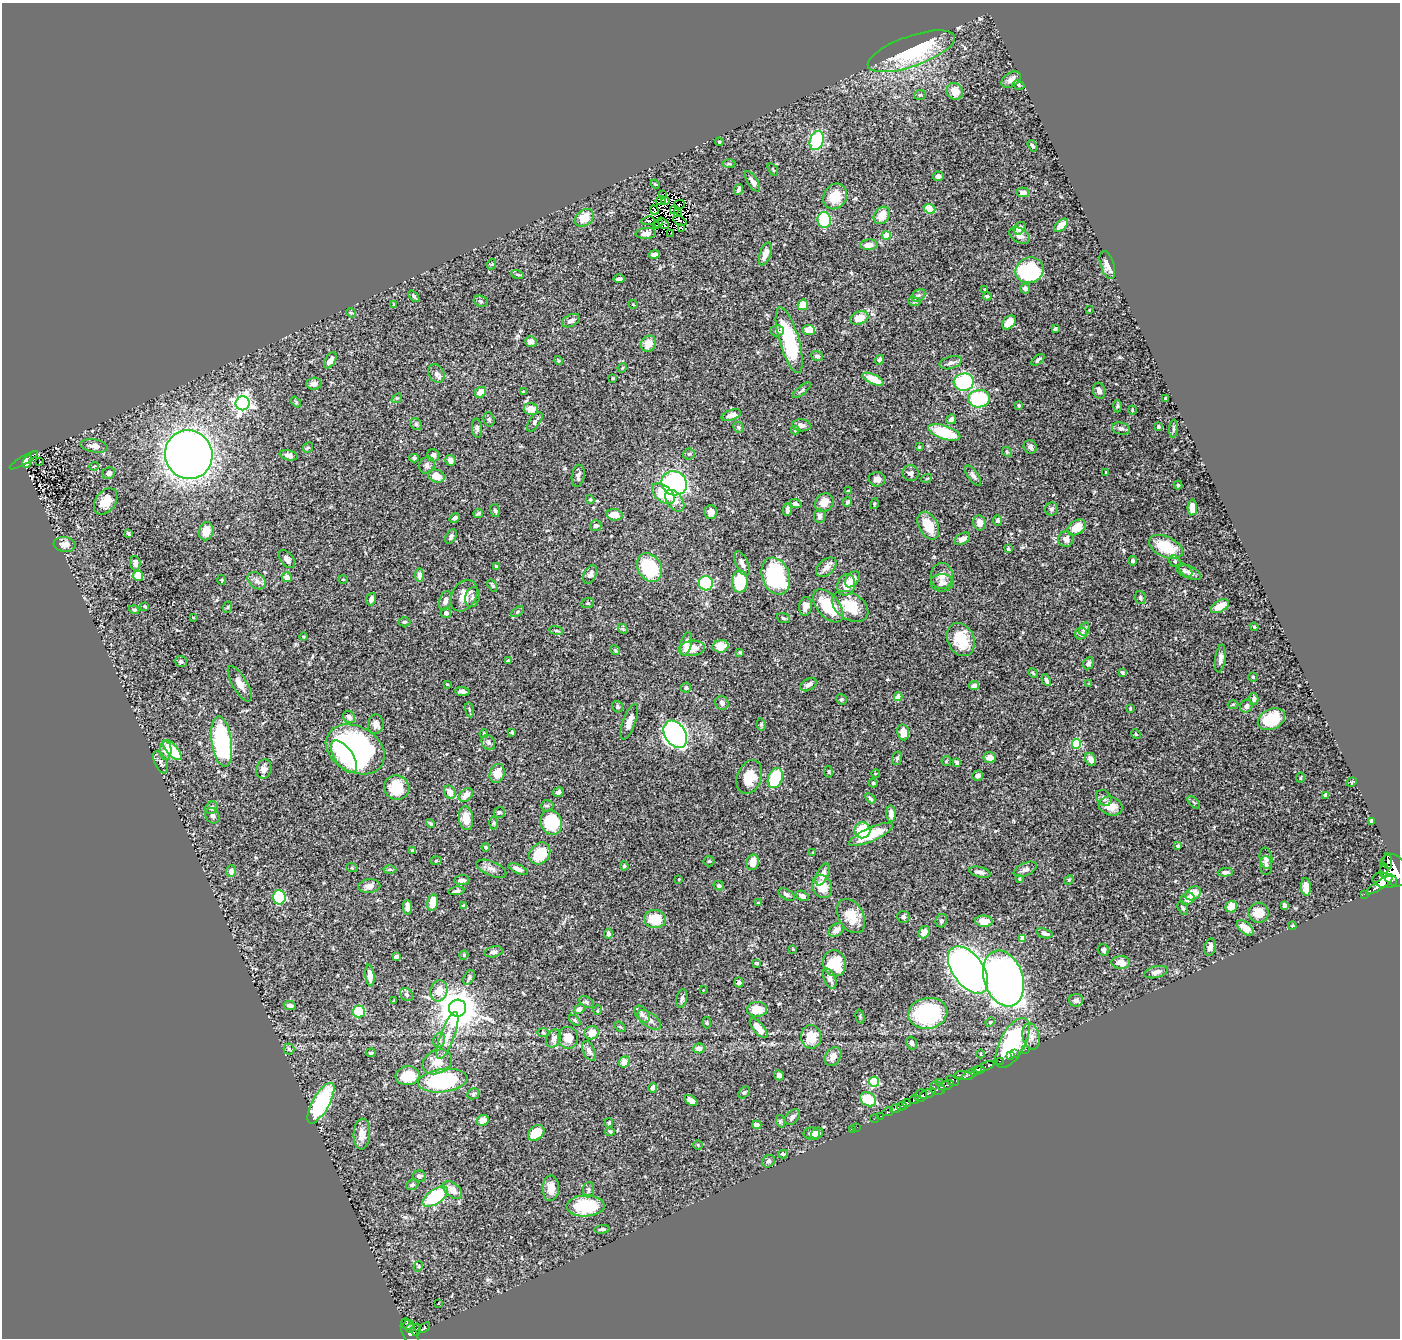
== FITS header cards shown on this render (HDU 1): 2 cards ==
NAXIS1  =                 1398
NAXIS2  =                 1336

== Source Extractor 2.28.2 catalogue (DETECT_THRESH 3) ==
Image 1398 x 1336 px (HDU 1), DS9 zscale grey, 1 PNG px = 1 image px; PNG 1402 x 1340 px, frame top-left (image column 1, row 1336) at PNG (2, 3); each listed source drawn as its Kron ellipse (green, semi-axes under 4 px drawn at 4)
Background 0.465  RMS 0.023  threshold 0.0682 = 3 sigma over >= 5 px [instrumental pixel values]
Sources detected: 476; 3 with non-positive FLUX_AUTO (blend fragments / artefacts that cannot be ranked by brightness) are neither listed nor drawn; the other 473 listed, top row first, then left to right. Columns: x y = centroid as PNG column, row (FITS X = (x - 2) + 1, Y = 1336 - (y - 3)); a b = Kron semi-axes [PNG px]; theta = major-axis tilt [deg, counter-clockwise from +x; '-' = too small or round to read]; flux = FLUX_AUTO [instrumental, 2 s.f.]
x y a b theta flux
911 51 46 15 19 130
1011 80 10 7 35 7.1
1019 85 6 4 -26 2.2
955 91 9 7 -46 19
920 95 6 5 - 2.5
817 140 10 7 71 87
719 142 4 3 - 1.3
1032 146 6 4 -57 2.9
729 164 6 4 -1 2
773 169 7 3 -56 1.5
938 176 5 5 - 3.7
752 181 12 5 -58 7.1
655 184 5 4 - 1.5
738 190 5 3 - 3.9
1023 192 6 5 - 6.4
662 195 3 2 - 640
835 196 13 11 58 29
661 201 5 2 - 2
665 201 4 3 - 3.5
679 205 5 3 - 1.3
929 209 6 4 -23 31
654 210 5 2 - 1.8
674 210 4 2 - 3.4
678 212 4 2 - 0.88
882 215 9 7 51 18
584 218 10 7 40 29
824 220 8 6 -81 77
648 221 6 2 11 22
680 221 7 3 -25 1.3
659 223 3 3 - 1.5
663 223 6 3 -48 0.46
1061 225 8 5 41 16
657 226 3 2 - 1.3
1020 228 7 5 53 6.2
682 229 3 2 - 0.97
646 233 10 5 4 7.5
671 233 2 2 - 1.4
886 235 4 4 - 32
1020 235 11 7 -29 9.4
869 245 8 5 3 11
654 254 5 4 - 8
765 254 12 5 71 9.5
492 264 5 3 - 1.3
1107 265 14 6 -72 11
1030 270 14 12 21 160
517 274 6 4 -19 1.8
619 279 5 3 - 3.2
984 289 3 2 - 1.1
1025 289 5 5 - 3.9
918 295 7 5 32 3.7
414 296 7 3 -51 3.1
987 296 4 4 - 3.3
481 301 7 5 -22 2.6
914 302 6 4 -6 2.1
633 304 4 3 - 1.2
394 305 4 4 - 1.7
803 305 5 5 - 20
1089 310 3 2 - 0.96
351 313 5 3 - 1.7
859 318 9 6 22 25
571 321 9 6 26 6.8
1009 322 8 5 47 23
1055 329 4 3 - 2.3
809 330 6 5 - 18
777 331 6 5 - 4.4
789 340 34 9 -74 110
531 341 5 5 - 6.3
649 344 8 7 - 18
817 356 6 5 - 4
330 360 9 5 57 9.8
558 360 5 4 - 1.7
879 360 5 4 - 4.3
1038 360 8 3 40 2.7
951 363 11 6 17 6
622 368 5 3 - 1.4
436 374 10 7 -60 6.9
613 378 3 2 - 1.4
873 379 11 5 -25 25
964 382 10 8 5 130
314 384 7 6 - 8.7
802 390 11 3 39 2.9
1099 391 8 6 -76 5.8
480 392 6 5 - 14
523 392 3 3 - 1.6
397 398 6 4 41 1.8
1166 398 3 2 - 1.6
979 399 10 8 8 88
296 402 6 3 -47 1.8
243 403 7 7 - 570
1019 405 4 3 - 1.7
1117 406 6 4 88 2.2
531 409 7 6 - 16
1132 410 4 3 - 1.2
731 415 10 5 18 10
489 419 7 5 -74 2.8
951 419 5 4 - 8
535 422 11 5 56 5.8
416 424 6 5 - 2.7
801 425 9 6 -7 6.1
738 427 5 5 - 3
1158 427 3 2 - 1.7
477 428 9 5 -85 3.8
1121 429 9 6 -13 4.9
1173 429 9 4 85 2.6
795 430 4 4 - 2
944 432 17 6 -17 61
94 446 14 6 -9 8.4
308 447 6 4 47 2.3
919 447 3 3 - 1.2
1030 447 7 6 - 4.7
1007 452 5 4 - 1.9
189 454 24 23 - 1300
689 454 5 5 - 2.9
289 455 9 5 -14 4.8
433 455 6 6 - 5.4
414 458 5 4 - 2.3
24 460 16 4 31 88
451 460 5 5 - 6.8
27 462 6 3 63 41
40 462 3 2 - 2.1
427 465 9 7 64 5.6
94 466 5 3 - 1.2
1106 472 3 3 - 2.2
109 473 6 5 - 5.9
911 473 8 8 - 5.9
436 476 8 6 -19 21
578 476 11 6 81 4.7
973 476 12 5 -55 5.3
927 478 5 3 - 1.3
877 479 8 7 - 8.5
674 483 13 12 - 240
1178 485 4 4 - 1.7
848 491 4 2 - 1.4
663 494 13 8 -38 43
590 500 4 4 - 1.8
106 501 14 10 53 23
675 501 12 7 -54 15
847 502 5 4 - 3.1
824 503 10 8 48 15
796 504 6 4 -20 3.8
874 504 5 3 - 1.5
1192 508 8 4 -88 15
1051 509 7 6 - 4.1
787 510 6 4 89 5
495 511 6 5 - 2.6
711 512 7 6 - 7.6
478 514 5 4 - 2.4
615 515 8 5 -8 20
820 516 7 5 88 5.4
455 518 5 4 - 4
998 520 5 4 - 3.8
979 523 7 6 - 9
596 526 5 5 - 5.5
928 526 15 9 -62 34
1077 527 10 6 32 25
206 531 9 7 75 24
128 533 4 3 - 2.1
451 536 8 5 62 4
962 539 8 5 29 8
1066 539 8 7 - 7.1
65 544 11 7 -8 11
1166 547 18 10 -24 55
1008 549 4 3 - 2.8
287 559 10 6 -52 7
1133 561 5 4 - 3
1175 561 6 5 - 2.6
135 563 7 5 -84 7.2
742 563 13 6 -65 9.9
496 566 3 3 - 2.7
649 567 15 11 -59 86
826 567 12 7 42 8.5
1184 570 9 6 -31 4.3
1190 572 12 6 -29 5.6
590 574 10 6 62 6.9
419 575 7 4 89 6.4
138 576 5 5 - 25
776 576 19 13 -70 140
942 576 13 11 87 13
287 577 5 5 - 10
343 579 4 3 - 1.1
852 579 9 6 52 15
222 580 5 3 - 1.2
257 581 10 7 -37 6.7
740 582 11 8 89 66
706 583 7 7 - 120
942 583 11 8 1 8.3
846 585 11 9 69 17
492 586 6 4 -54 2
464 596 17 12 61 20
472 597 10 7 74 5
1140 598 6 5 - 3.2
371 599 6 5 - 6.2
445 601 10 6 73 6.7
587 603 6 5 - 2.1
145 606 3 2 - 1.5
805 606 9 6 82 10
828 606 19 11 -50 57
850 606 20 13 -33 41
1220 606 10 5 29 18
228 607 6 3 70 1.8
134 610 5 3 - 2
517 612 7 4 33 2.5
446 613 5 5 - 5
193 617 4 2 - 0.98
783 618 7 5 -19 2.9
404 622 6 4 1 2.8
1254 627 4 4 - 1.4
623 629 6 4 -45 2.2
1084 629 6 5 - 3.6
556 631 7 3 -9 1.9
1081 633 6 5 - 7.7
303 637 4 2 - 1.4
961 639 17 13 -66 42
686 644 12 5 78 10
721 646 8 6 12 19
692 648 13 7 7 23
615 650 5 4 - 1.9
740 652 3 3 - 2.3
1220 658 14 5 82 6.5
181 661 6 5 - 3.3
508 661 4 3 - 2.6
1088 663 6 5 - 3.5
1122 672 4 3 - 2.3
1033 673 5 4 - 1.8
1253 677 5 4 - 1.9
1046 680 6 3 -63 3.1
240 684 20 7 -59 13
447 684 3 3 - 1.4
1089 684 4 2 - 1.3
808 685 9 5 31 6
974 685 5 4 - 5.2
686 688 5 5 - 2.6
462 691 7 4 -5 4.6
898 697 4 4 - 27
841 699 5 5 - 2.8
1254 699 6 4 89 4.3
722 703 7 6 - 5.8
1233 704 5 3 - 1.7
1246 706 7 6 - 6
618 707 6 5 - 2.3
1130 708 3 3 - 1.6
469 710 7 4 -81 2.4
349 717 7 5 -48 5.9
1271 719 14 10 25 45
629 722 18 6 71 12
376 724 10 8 81 8
761 724 6 4 -78 2.2
512 732 4 3 - 1.5
903 732 8 6 -81 17
484 734 4 3 - 1.7
675 734 14 10 -57 410
1136 734 5 4 - 1.6
222 742 25 10 -82 230
488 742 8 6 -62 4.3
1077 744 5 4 - 65
355 749 31 23 -29 390
165 750 9 6 -89 10
172 750 12 5 -48 57
344 757 19 9 -56 53
990 757 6 5 - 12
897 758 7 5 74 3
1091 759 7 5 -64 7.5
946 761 5 4 - 1.7
161 762 12 6 -65 4.7
957 762 4 3 - 3.2
264 769 10 7 74 8.1
828 772 6 3 -82 1.6
876 773 4 2 - 1.2
497 774 10 7 71 21
978 776 5 5 - 5.2
749 777 17 12 69 30
775 778 10 7 70 83
1301 778 5 2 - 1.5
1352 782 6 4 22 2
873 783 4 4 - 2.5
397 788 13 12 - 36
450 792 7 5 -60 11
558 792 5 4 - 3.3
466 795 8 5 42 8.2
1326 795 4 3 - 2.9
870 798 6 3 -46 2.8
1104 798 9 7 -44 5.8
1194 802 8 3 -45 1.9
547 806 6 5 - 2.9
1111 806 12 9 -17 23
212 808 6 5 - 3.7
499 812 5 5 - 2.4
891 814 8 4 -87 8.3
212 816 8 6 -58 4.4
466 818 12 7 -85 20
1372 821 4 3 - 2.9
551 822 12 10 -66 89
430 823 5 4 - 2.5
494 823 6 4 88 1.8
862 830 8 8 - 46
871 834 24 6 24 49
1178 846 4 3 - 2.2
486 847 4 3 - 1.6
412 850 3 3 - 1.6
813 852 3 2 - 1.1
540 854 12 9 51 45
1266 858 10 6 -82 5.2
436 861 5 3 - 1.6
709 861 5 5 - 2
1388 861 8 3 -87 260
753 862 8 6 78 15
1266 865 9 6 -87 5.7
624 866 4 4 - 2.5
352 868 6 3 -18 1.5
390 869 6 4 0 2.5
491 869 16 7 -23 8.2
518 869 10 4 -23 5.9
1025 869 12 6 24 5.5
1394 870 17 12 -63 2700
231 871 6 5 - 8.9
1384 871 6 4 79 200
980 872 11 5 -14 6
1225 872 7 4 6 5.4
823 874 12 6 67 11
679 879 3 2 - 1.3
1019 879 3 3 - 1.5
462 880 7 5 6 5.1
1069 880 5 4 - 1.9
1385 880 12 7 -9 1500
719 885 5 4 - 3.4
1379 885 15 4 33 1300
369 886 11 6 5 8
822 886 12 9 -66 25
1306 887 9 5 -86 13
456 891 8 4 7 4.1
1193 893 8 6 34 19
1364 894 2 2 - 30
787 895 9 5 -29 3.9
802 896 7 4 -26 7.3
279 897 7 6 - 97
1188 899 7 6 - 9.7
433 903 8 5 77 22
758 903 4 3 - 1.3
1284 905 4 3 - 3.2
464 906 4 4 - 2.9
408 907 7 4 -83 8.2
1231 907 6 5 - 18
1183 908 7 4 -61 2.9
1259 913 10 10 - 23
851 916 18 12 -60 29
903 917 6 6 - 3.5
655 919 11 9 -5 36
941 921 7 5 65 3.5
984 921 9 5 -5 15
1292 926 4 3 - 1.2
1245 928 10 5 -40 15
836 930 9 6 36 11
924 932 6 5 - 17
1044 933 8 4 -18 4.6
608 934 5 4 - 4.8
1023 938 4 4 - 18
1210 947 8 5 76 8.5
793 949 3 3 - 1.4
1103 950 6 5 - 3.4
494 952 9 5 12 5.2
464 955 5 4 - 1.4
396 957 4 3 - 4.6
756 963 4 3 - 2.1
835 963 13 11 -75 70
1121 963 9 6 -3 13
968 970 27 15 -54 1100
1156 972 12 5 14 7.3
370 975 11 4 -83 11
469 977 8 5 63 3.7
1003 978 29 19 -72 1100
830 979 10 6 -68 6.7
739 982 5 4 - 5.1
703 990 3 2 - 0.93
439 991 11 8 76 21
407 995 7 5 -47 4.1
682 998 9 5 77 3.7
394 1000 4 2 - 0.98
1076 1000 7 6 - 4.5
586 1002 8 5 -27 3.1
290 1005 6 4 -5 6.2
458 1008 8 8 - 4600
579 1009 6 4 30 7.4
757 1009 10 7 3 26
598 1010 5 3 - 1.4
359 1011 6 6 - 49
928 1013 20 15 10 160
642 1014 9 6 -51 5.3
860 1016 7 4 -76 1.9
575 1020 7 4 -38 2.2
649 1020 13 7 -34 10
990 1022 5 4 - 1.7
707 1023 6 4 -80 1.9
620 1027 6 3 -36 1.7
759 1028 12 5 -51 15
543 1032 6 4 -2 2.1
592 1033 7 6 - 17
447 1035 25 7 70 18
1031 1036 13 8 -76 11
811 1037 12 10 -88 29
554 1038 9 7 64 7.4
568 1038 11 10 - 20
439 1040 8 5 75 3.9
912 1043 6 5 - 4.5
1012 1043 27 12 62 170
699 1048 6 5 - 9.5
289 1049 5 5 - 2.7
1026 1049 2 2 - 6
589 1051 10 5 -63 7.5
371 1053 5 4 - 2.3
981 1054 4 3 - 1.1
1015 1054 3 2 - 6.2
833 1056 10 7 58 13
1011 1056 3 2 - 8.9
1000 1061 2 2 - 4.5
437 1062 15 11 26 19
624 1062 6 5 - 18
985 1067 10 4 24 440
978 1070 6 3 15 400
972 1073 11 4 31 380
779 1075 5 4 - 9.7
408 1076 12 9 7 31
964 1076 9 4 -8 230
443 1081 25 11 7 170
952 1081 6 4 -31 100
874 1082 5 5 - 83
939 1082 3 2 - 4.9
946 1085 8 3 20 200
653 1088 4 4 - 5.6
937 1088 8 6 -25 240
744 1092 7 5 46 2.4
473 1094 6 5 - 2.6
928 1094 9 3 22 320
921 1096 6 6 - 610
868 1099 8 6 -29 45
914 1099 5 3 - 320
691 1100 7 4 -36 6.5
321 1103 23 8 60 160
907 1103 4 3 - 330
902 1106 5 3 - 120
895 1109 5 3 - 160
888 1112 5 3 - 160
881 1116 3 2 - 39
792 1117 9 6 49 5.4
875 1119 4 2 - 15
483 1120 6 5 - 13
780 1121 6 4 -73 1.8
609 1123 5 3 - 1.7
757 1125 4 4 - 4.8
857 1127 2 2 - 3.2
853 1129 2 2 - 4
610 1132 5 4 - 1.8
536 1133 9 6 39 31
362 1134 15 8 87 12
812 1134 8 6 1 9
817 1134 7 5 43 6.5
698 1145 5 5 - 1.7
783 1154 5 3 - 2
769 1161 7 6 - 5
419 1176 6 5 - 4.6
412 1185 6 5 - 3.1
551 1188 13 8 87 15
453 1190 11 6 -42 15
589 1190 8 5 85 3.5
435 1197 14 7 34 100
586 1206 19 10 2 73
602 1229 7 3 6 3.4
418 1266 5 4 - 2
438 1303 3 2 - 1.3
408 1325 5 5 - 230
410 1328 4 4 - 140
424 1328 6 4 39 120
416 1330 6 4 76 100
410 1333 15 7 -67 380
At the frame edge (FLAGS 8, measured only in part): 1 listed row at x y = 1394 870
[3 non-positive-flux detections neither listed nor drawn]